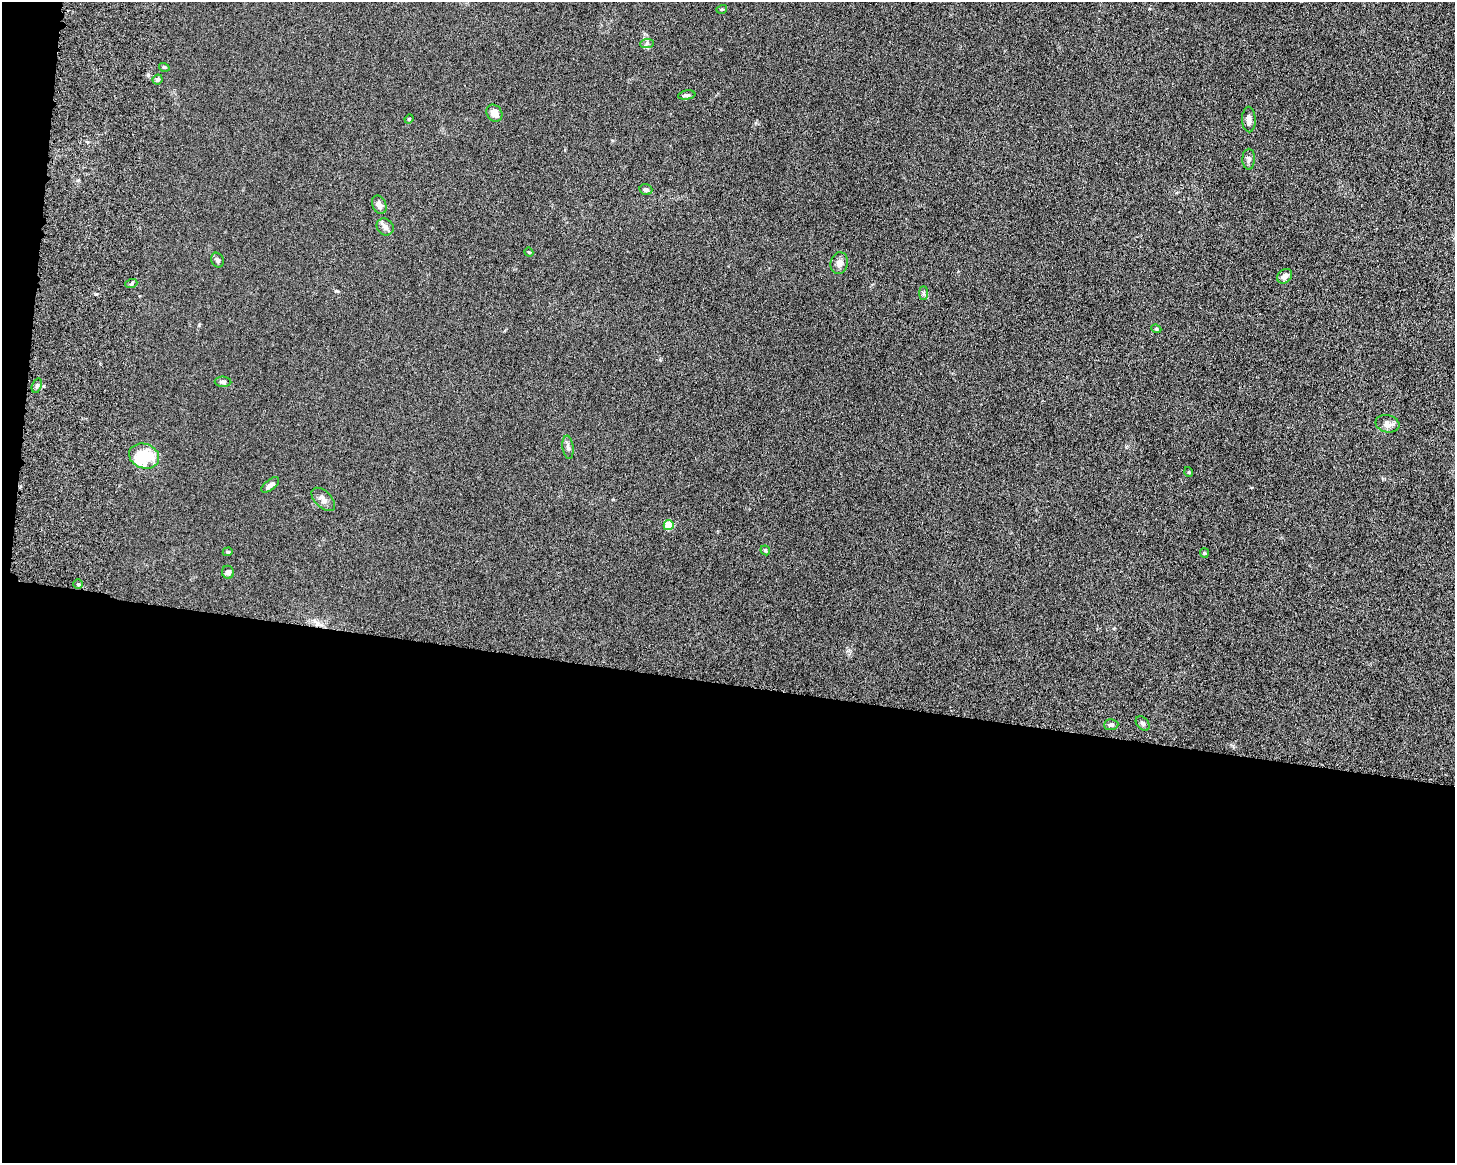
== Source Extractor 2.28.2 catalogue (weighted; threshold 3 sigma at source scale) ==
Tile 10 of 3 x 4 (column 1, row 4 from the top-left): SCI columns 179-1631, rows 132-1292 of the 4861 x 4803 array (HDU 1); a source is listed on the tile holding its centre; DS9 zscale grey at full resolution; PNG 1457 x 1165 px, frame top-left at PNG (2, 2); each listed source drawn as its Kron ellipse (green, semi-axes under 4 px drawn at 4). Shown black and unused: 42% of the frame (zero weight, under 6 of 12 exposures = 7% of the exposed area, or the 3 px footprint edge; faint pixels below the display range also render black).
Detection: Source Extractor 2.28.2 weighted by HDU 2 'WHT'; one run over the whole footprint, this tile lists its part. Background 0.0142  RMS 0.0034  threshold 0.0141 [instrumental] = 3 sigma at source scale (4.09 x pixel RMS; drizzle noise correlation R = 1.36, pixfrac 0.8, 0.05/0.05 arcsec/px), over >= 5 px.
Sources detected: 36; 1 inside a brighter object's white glare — neither listed nor drawn; the other 35 listed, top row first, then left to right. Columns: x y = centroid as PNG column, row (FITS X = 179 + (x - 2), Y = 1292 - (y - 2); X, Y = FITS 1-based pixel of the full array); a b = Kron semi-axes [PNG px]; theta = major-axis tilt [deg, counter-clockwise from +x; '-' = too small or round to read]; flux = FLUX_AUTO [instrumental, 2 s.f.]
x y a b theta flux
722 9 5 3 - 0.36
647 43 7 4 2 0.59
164 67 5 3 - 0.3
157 79 5 4 - 0.74
687 95 9 4 9 0.71
494 113 9 7 -54 2.3
409 119 4 4 - 0.31
1249 119 13 7 -89 1.6
1249 159 10 6 89 1.1
646 190 6 5 - 1.1
379 205 9 6 -66 1.5
385 227 9 8 - 1.6
529 252 4 4 - 0.31
217 260 7 6 - 0.75
839 263 11 8 76 2
1285 276 8 6 43 1.4
131 284 6 4 19 0.46
923 293 7 4 -90 0.61
1156 329 5 4 - 0.44
223 382 8 5 -1 0.67
37 386 7 4 71 0.7
1387 424 12 8 -13 2.1
568 447 12 5 -83 1
144 456 15 12 -21 11
1189 472 5 3 - 0.25
270 485 10 5 39 1.2
323 499 14 8 -45 1.9
669 525 5 5 - 11
765 550 5 4 - 0.46
228 552 5 4 - 0.38
1204 553 5 4 - 0.35
228 572 6 6 - 1.2
78 584 5 5 - 0.52
1143 723 8 5 -50 0.75
1111 725 7 5 3 0.78